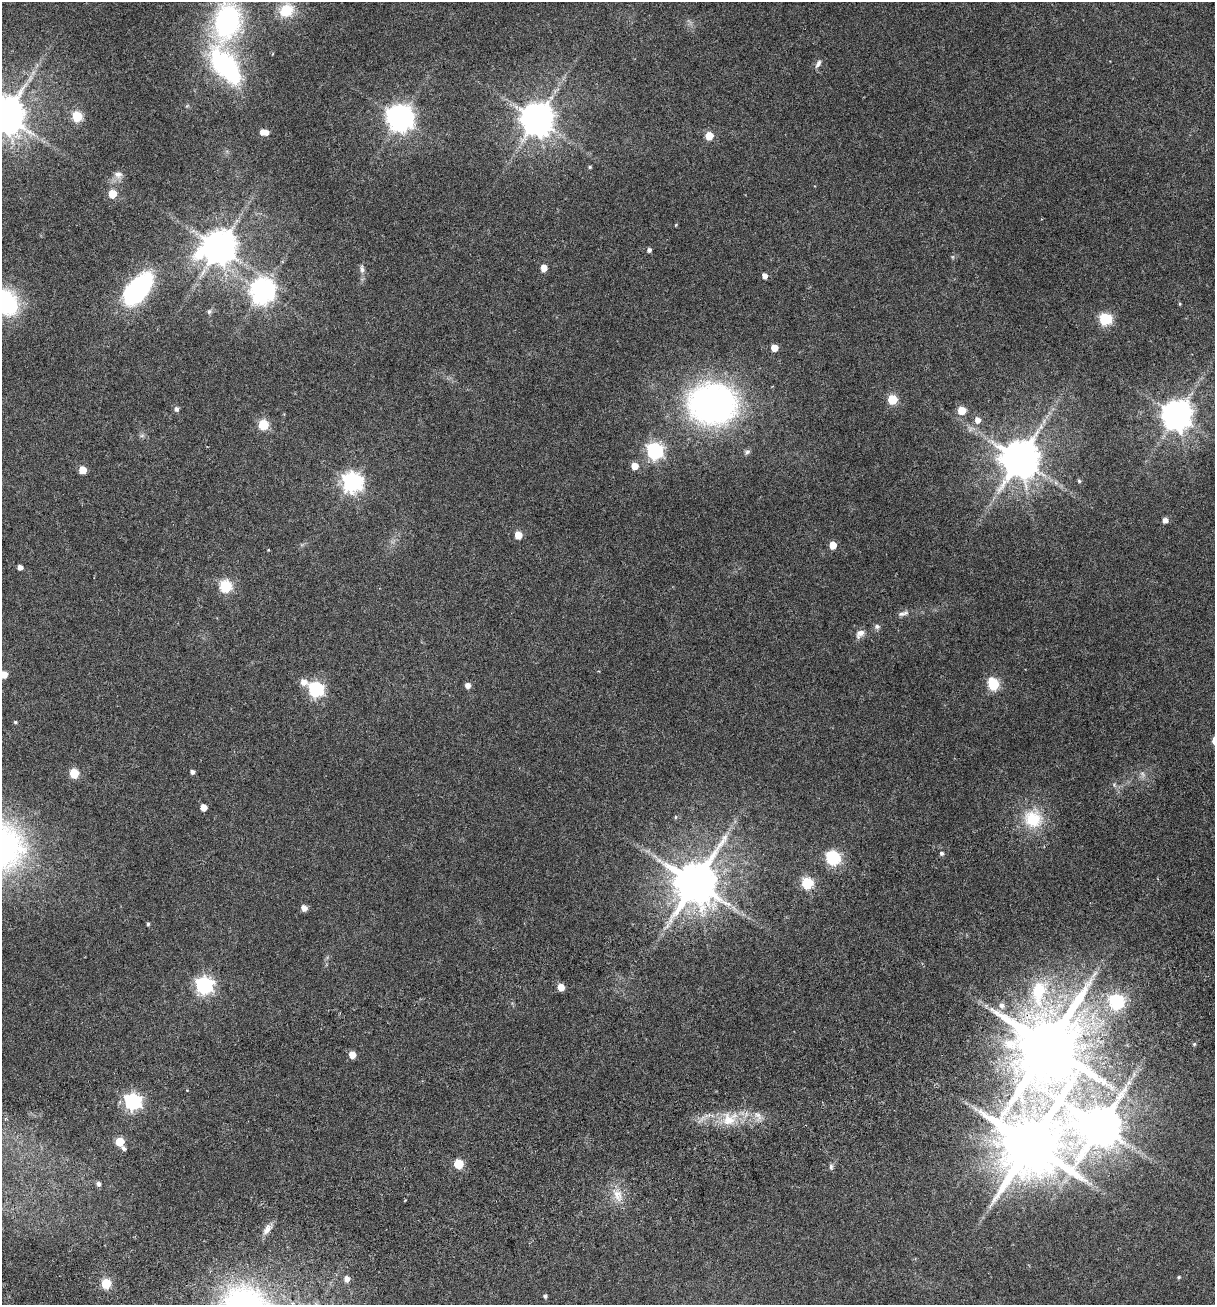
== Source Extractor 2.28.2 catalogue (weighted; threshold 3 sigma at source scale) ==
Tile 7 of 4 x 4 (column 3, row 2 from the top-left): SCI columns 2766-3978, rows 2726-4028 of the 5348 x 5499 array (HDU 1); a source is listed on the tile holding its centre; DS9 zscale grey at full resolution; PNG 1217 x 1307 px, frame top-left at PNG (2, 2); no overlay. Shown black and unused: <1% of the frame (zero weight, under 3 of 6 exposures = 11% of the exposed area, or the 3 px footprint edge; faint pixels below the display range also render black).
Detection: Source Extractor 2.28.2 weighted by HDU 2 'WHT'; one run over the whole footprint, this tile lists its part. Background 0.0341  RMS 0.0029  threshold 0.0117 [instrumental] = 3 sigma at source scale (4.09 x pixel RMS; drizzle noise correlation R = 1.36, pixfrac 0.8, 0.0396/0.0396 arcsec/px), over >= 5 px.
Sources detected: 98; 3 too faint to see at this stretch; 2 inside a brighter object's white glare — not listed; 1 inside a brighter listed object's ellipse — not listed separately; the other 92 listed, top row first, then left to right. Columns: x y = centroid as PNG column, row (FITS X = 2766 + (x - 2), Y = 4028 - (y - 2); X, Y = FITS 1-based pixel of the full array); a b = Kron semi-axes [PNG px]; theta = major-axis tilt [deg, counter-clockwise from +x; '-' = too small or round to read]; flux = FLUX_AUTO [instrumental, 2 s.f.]
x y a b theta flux
286 10 20 17 28 6.9
227 22 57 29 75 50
818 64 12 6 59 0.92
187 106 6 4 19 0.29
5 115 11 10 - 860
77 116 6 5 - 18
401 118 8 8 - 280
537 119 9 9 - 530
264 132 8 5 -8 2.8
709 136 5 5 - 7.3
590 167 4 4 - 0.31
118 174 11 9 -9 1.4
112 194 5 5 - 7.7
219 247 10 9 - 570
649 250 4 4 - 0.81
952 257 6 4 -90 0.32
544 268 5 5 - 3.3
362 269 10 6 -74 0.99
765 276 5 5 - 1.4
138 289 41 20 50 31
262 291 8 8 - 220
10 304 27 19 -65 14
1180 304 4 4 - 0.26
209 312 7 6 - 0.55
1105 319 7 6 - 26
774 348 5 5 - 3.6
892 399 5 5 - 13
712 404 50 42 -3 85
176 409 7 6 - 0.74
962 410 5 5 - 6.9
1177 415 9 9 - 440
977 420 6 6 - 1.7
263 425 6 5 - 16
142 436 7 4 19 0.46
655 451 7 7 - 71
747 452 8 6 45 0.67
1019 459 11 10 - 850
634 466 5 5 - 3.8
82 470 5 5 - 4.9
1079 481 4 4 - 0.34
352 482 8 7 - 130
1165 520 5 5 - 1.4
518 535 5 5 - 5.1
833 545 5 5 - 4.5
268 550 3 2 - 0.18
20 567 4 4 - 1.2
226 586 6 6 - 28
903 613 16 6 15 1.1
877 626 8 7 - 0.74
860 633 13 8 44 1.5
4 674 5 5 - 3.8
303 682 9 7 -15 2.1
993 684 7 6 - 23
467 685 5 5 - 1.6
316 689 6 6 - 57
15 722 4 3 - 0.33
192 772 5 5 - 0.73
74 773 5 5 - 12
203 807 5 5 - 2.8
675 817 5 3 - 0.26
1033 819 26 25 - 9.8
941 853 5 5 - 0.57
833 858 6 6 - 45
695 882 12 11 - 1200
807 883 6 6 - 24
304 908 6 5 - 1.8
148 924 4 3 - 0.41
667 926 8 4 54 0.83
204 985 7 7 - 83
561 987 5 5 - 3.2
1038 992 43 22 83 17
1116 1002 6 6 - 47
1002 1005 8 8 - 1.3
1194 1044 5 4 - 0.32
1048 1046 18 16 85 2900
352 1055 5 5 - 3.3
132 1101 7 7 - 74
758 1116 14 6 -54 1.4
728 1120 20 17 -27 5.8
1100 1126 13 12 - 990
120 1142 5 5 - 8.5
1030 1144 18 17 - 2500
124 1148 6 4 -57 0.63
458 1164 6 5 - 11
831 1166 8 6 -89 0.58
98 1184 5 5 - 0.83
618 1195 21 12 -64 3.8
267 1229 14 8 58 1.7
1179 1277 4 4 - 0.27
347 1279 6 5 - 1.6
106 1283 5 5 - 15
545 1296 5 5 - 0.57
Overlapping masked pixels (flux is a lower limit): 1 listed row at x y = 1048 1046
Isophote crosses this tile's border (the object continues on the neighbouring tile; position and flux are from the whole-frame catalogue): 3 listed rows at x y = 227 22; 5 115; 4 674